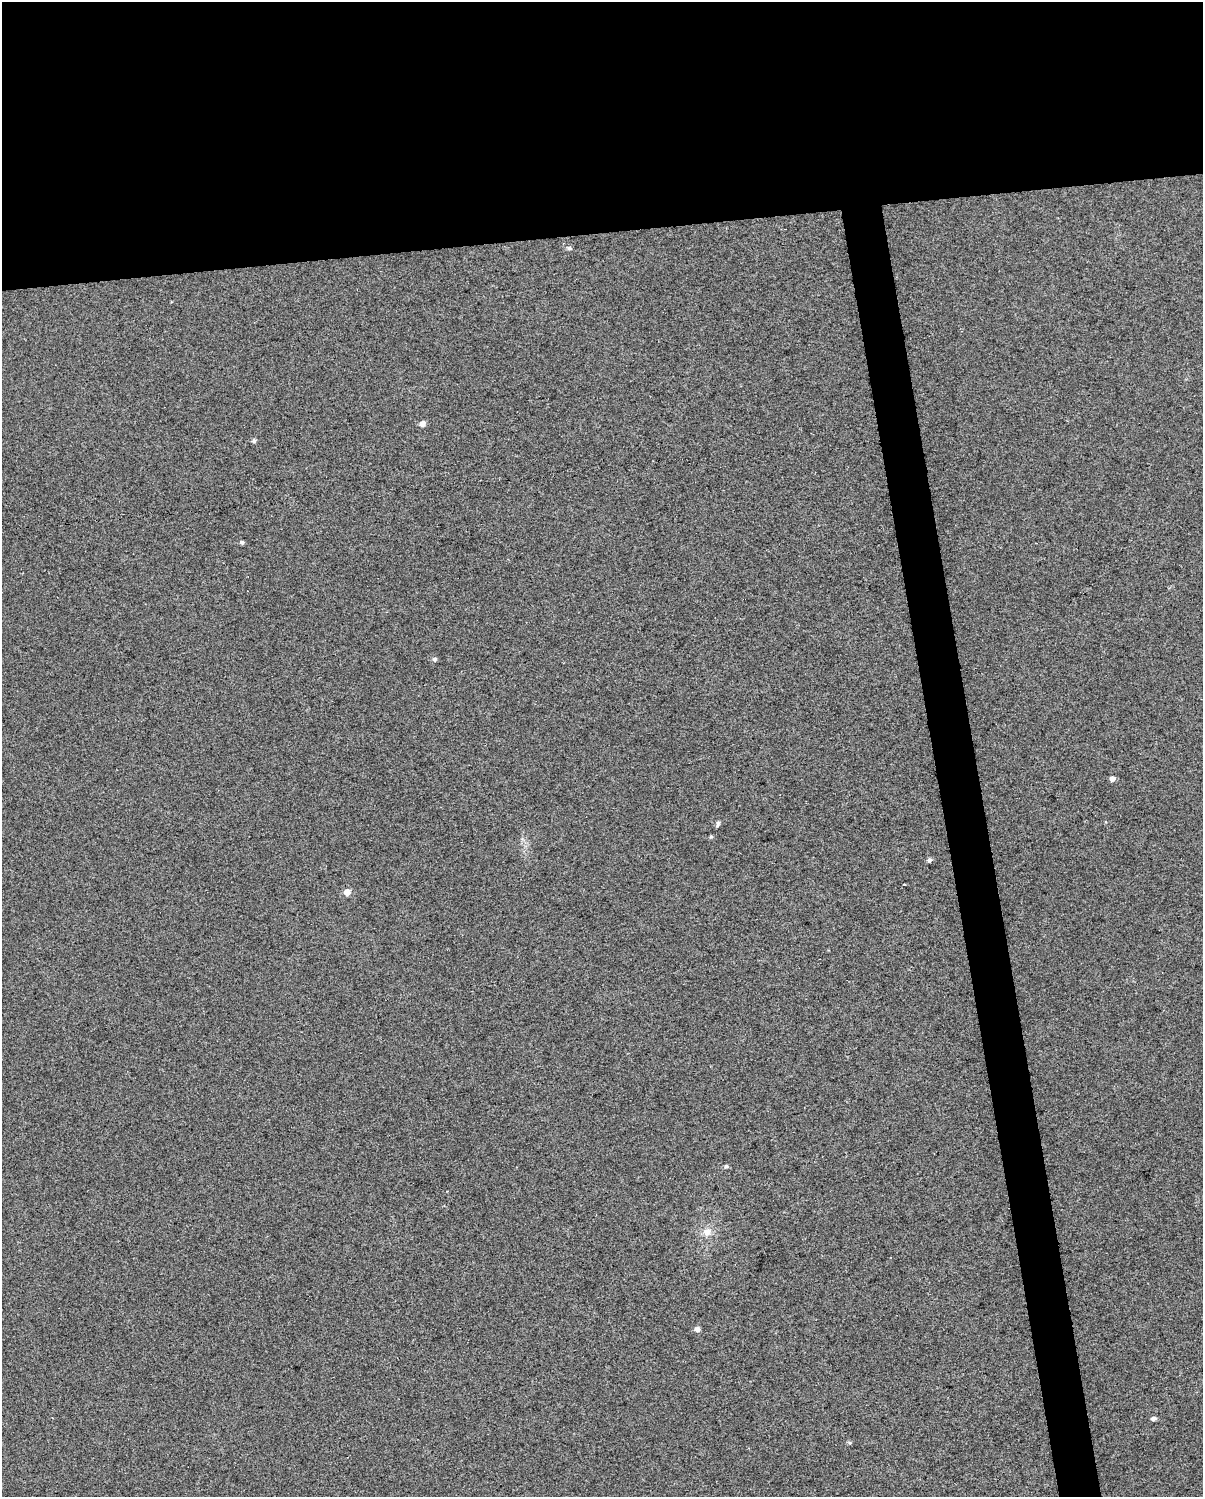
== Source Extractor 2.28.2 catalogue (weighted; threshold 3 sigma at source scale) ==
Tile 2 of 4 x 3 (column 2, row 1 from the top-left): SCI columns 1202-2402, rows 3011-4505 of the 4804 x 4570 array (HDU 1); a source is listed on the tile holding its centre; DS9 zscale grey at full resolution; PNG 1205 x 1499 px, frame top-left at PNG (2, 2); no overlay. Shown black and unused: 18% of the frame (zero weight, under 3 of 5 exposures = <1% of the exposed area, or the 3 px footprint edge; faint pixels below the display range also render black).
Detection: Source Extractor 2.28.2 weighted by HDU 2 'WHT'; one run over the whole footprint, this tile lists its part. Background 0.0255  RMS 0.035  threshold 0.156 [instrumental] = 3 sigma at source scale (4.5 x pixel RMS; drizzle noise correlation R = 1.50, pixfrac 1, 0.0396/0.0396 arcsec/px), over >= 5 px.
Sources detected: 15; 1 cosmic-ray / hot-pixel residue — not listed; the other 14 listed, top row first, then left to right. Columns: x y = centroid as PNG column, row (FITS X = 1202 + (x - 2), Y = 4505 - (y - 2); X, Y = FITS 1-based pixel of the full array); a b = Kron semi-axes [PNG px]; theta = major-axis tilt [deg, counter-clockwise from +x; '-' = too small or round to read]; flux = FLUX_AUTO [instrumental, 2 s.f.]
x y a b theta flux
569 248 6 4 -9 7.5
422 424 5 5 - 19
254 441 6 5 - 7.1
242 542 5 4 - 6.9
434 659 6 5 - 7.1
1113 778 6 5 - 15
718 824 9 4 79 5.9
711 837 5 4 - 4.2
929 860 5 5 - 8.4
347 892 6 6 - 23
726 1166 5 4 - 6.2
707 1232 11 11 - 27
697 1329 5 5 - 16
1154 1418 6 4 2 9.5